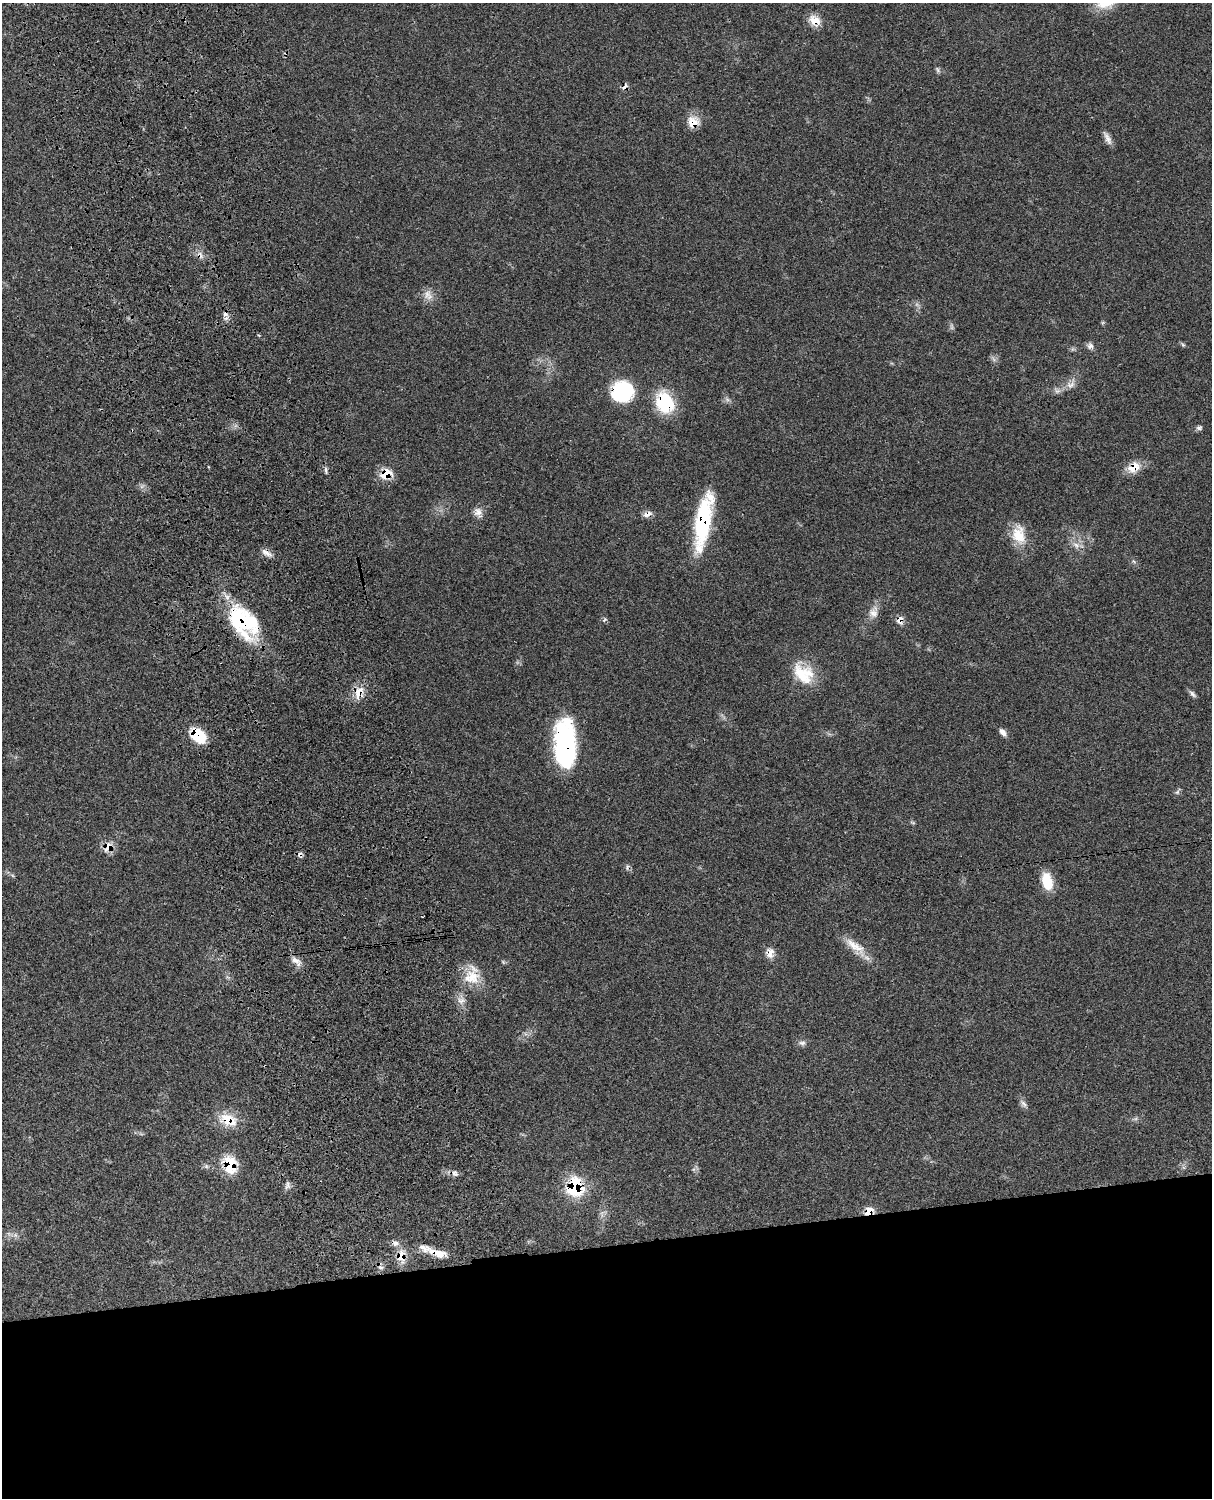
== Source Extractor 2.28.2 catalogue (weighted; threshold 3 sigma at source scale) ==
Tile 11 of 4 x 3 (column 3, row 3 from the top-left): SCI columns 2545-3754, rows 277-1772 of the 5084 x 4927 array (HDU 1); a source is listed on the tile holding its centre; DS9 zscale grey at full resolution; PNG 1214 x 1500 px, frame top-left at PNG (2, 3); no overlay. Shown black and unused: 17% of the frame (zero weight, under 3 of 4 exposures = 6% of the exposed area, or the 3 px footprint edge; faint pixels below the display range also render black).
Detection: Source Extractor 2.28.2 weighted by HDU 2 'WHT'; one run over the whole footprint, this tile lists its part. Background 0.0791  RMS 0.0058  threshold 0.0263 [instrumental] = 3 sigma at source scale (4.5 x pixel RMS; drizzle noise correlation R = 1.50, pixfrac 1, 0.05/0.05 arcsec/px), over >= 5 px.
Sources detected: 61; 1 too faint to see at this stretch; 3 cosmic-ray / hot-pixel residue — not listed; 4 inside a brighter listed object's ellipse — not listed separately; the other 53 listed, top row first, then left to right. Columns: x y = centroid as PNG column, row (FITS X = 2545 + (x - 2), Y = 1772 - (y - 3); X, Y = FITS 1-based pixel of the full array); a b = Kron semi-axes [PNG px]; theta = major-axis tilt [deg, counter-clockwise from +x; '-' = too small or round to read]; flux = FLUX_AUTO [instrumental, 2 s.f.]
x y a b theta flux
815 21 16 11 -34 7.1
937 70 8 4 -81 1.1
625 87 10 5 53 1.9
693 122 15 14 - 7.8
1107 138 19 6 -63 3.3
428 295 15 12 -70 4.9
225 314 8 7 - 2.4
1183 345 6 4 -44 0.89
1090 346 9 8 - 2.2
1071 384 15 10 44 4.7
622 392 21 19 10 43
665 402 22 17 -64 33
1199 428 7 6 - 1.4
1134 467 14 11 34 9.8
326 470 9 4 -79 1.3
386 474 16 12 26 10
478 512 12 11 - 3.9
647 514 13 7 19 3.1
703 521 59 15 80 56
1019 535 25 17 -83 14
1076 545 11 7 -40 3.4
267 553 17 6 -29 3.3
1134 562 6 4 -21 0.89
873 612 18 12 74 5.5
604 620 7 3 71 0.75
899 620 10 8 84 3.6
243 621 44 28 -49 51
802 676 39 16 -58 16
359 692 18 12 72 8.1
1193 694 12 5 -46 1.7
1003 732 11 7 -49 2.6
198 735 21 14 -42 17
565 746 42 19 -86 95
1177 792 7 6 - 1.3
913 823 8 3 -19 0.75
108 847 14 10 57 6.2
1047 881 20 11 -76 13
855 946 37 11 -37 11
770 953 13 10 89 4.5
296 961 18 8 -40 4
472 976 29 21 77 16
802 1043 10 6 6 2
1024 1104 12 5 -55 2.2
228 1120 25 15 -21 14
230 1165 19 15 -70 19
454 1173 8 6 77 1.8
287 1185 11 6 81 2
575 1187 12 10 84 51
868 1211 12 7 45 5.7
15 1235 7 6 - 1.7
437 1253 32 9 -21 10
401 1256 21 12 -89 8.4
381 1267 8 5 -19 1.5
Overlapping masked pixels (flux is a lower limit): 24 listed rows (the first 20) at x y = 815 21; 625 87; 693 122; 225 314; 622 392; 665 402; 1134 467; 386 474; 647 514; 703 521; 267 553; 899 620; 243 621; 359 692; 198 735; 565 746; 108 847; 770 953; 228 1120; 230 1165